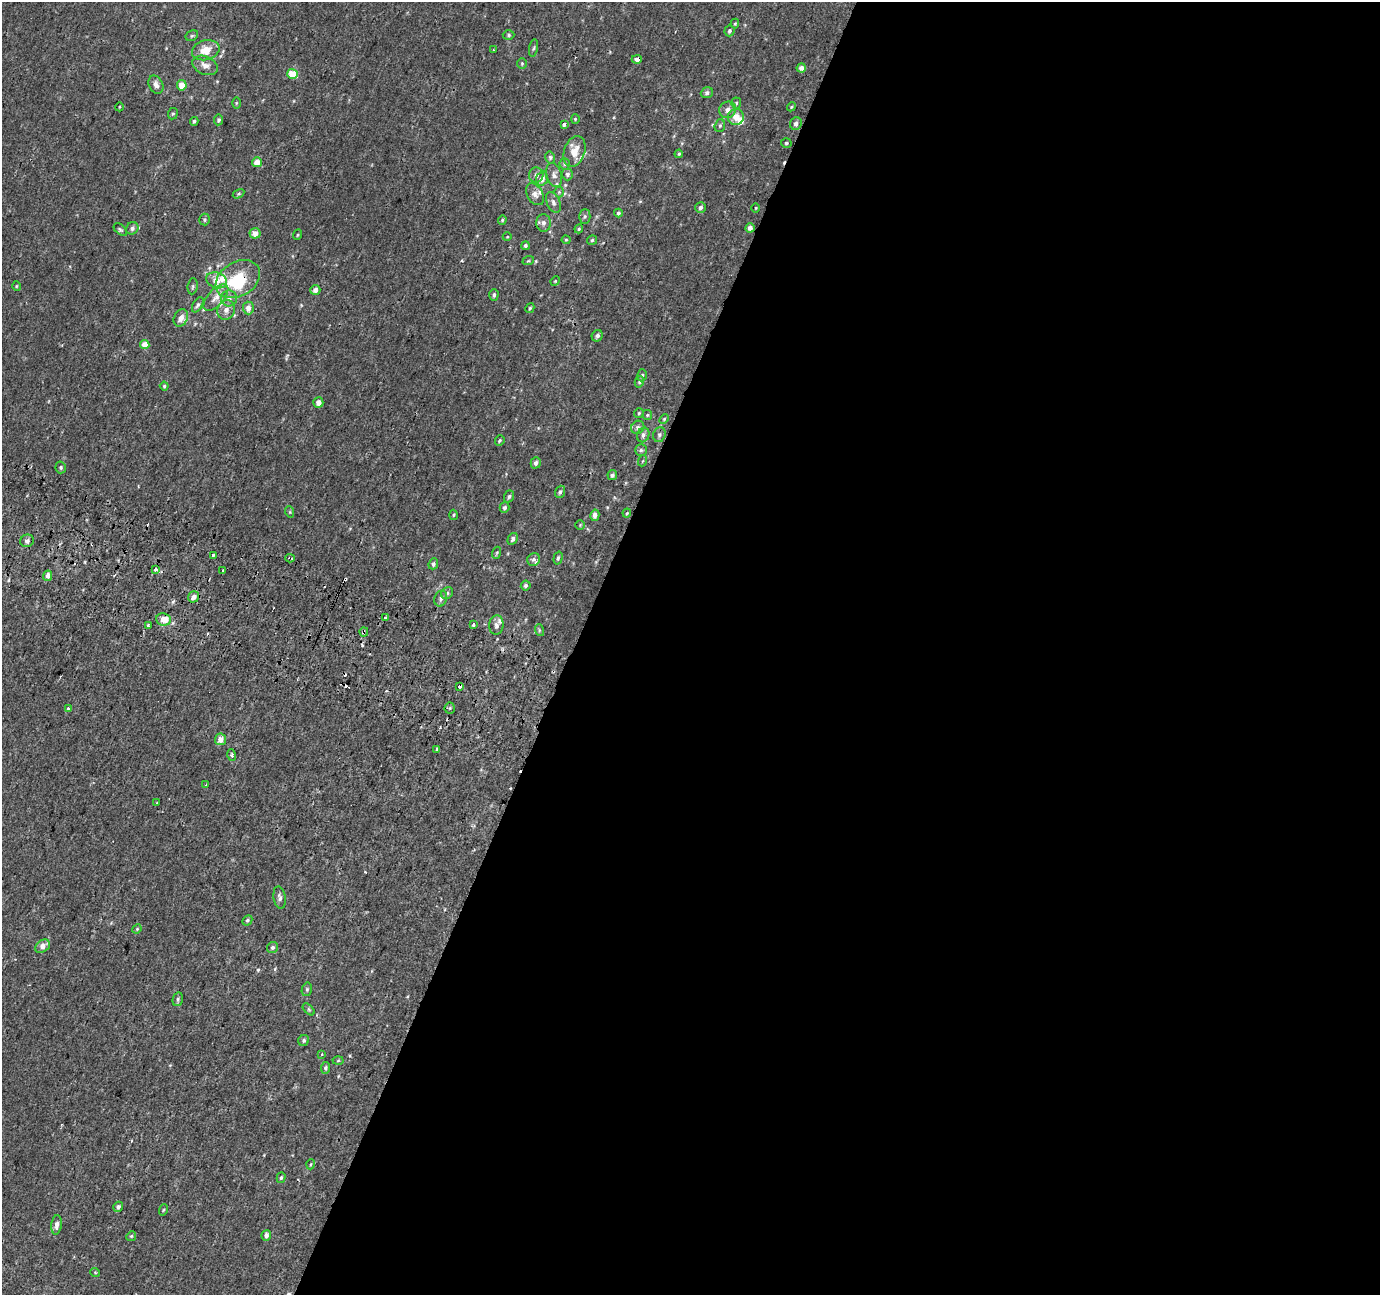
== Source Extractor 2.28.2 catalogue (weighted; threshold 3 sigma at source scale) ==
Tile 12 of 4 x 4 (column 4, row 3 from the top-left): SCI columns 4160-5537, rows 1607-2899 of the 5553 x 5736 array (HDU 1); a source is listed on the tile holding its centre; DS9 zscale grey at full resolution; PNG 1382 x 1297 px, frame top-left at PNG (2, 2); each listed source drawn as its Kron ellipse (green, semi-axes under 4 px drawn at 4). Shown black and unused: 58% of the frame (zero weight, under 2 of 3 exposures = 2% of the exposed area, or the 3 px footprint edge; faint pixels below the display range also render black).
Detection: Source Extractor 2.28.2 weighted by HDU 2 'WHT'; one run over the whole footprint, this tile lists its part. Background 9.87e-04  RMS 0.0028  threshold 0.0125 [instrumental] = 3 sigma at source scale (4.5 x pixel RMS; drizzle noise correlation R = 1.50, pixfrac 1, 0.0396/0.0396 arcsec/px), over >= 5 px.
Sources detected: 172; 11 cosmic-ray / hot-pixel residue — neither listed nor drawn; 11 inside a brighter listed object's ellipse — not listed separately; the other 150 listed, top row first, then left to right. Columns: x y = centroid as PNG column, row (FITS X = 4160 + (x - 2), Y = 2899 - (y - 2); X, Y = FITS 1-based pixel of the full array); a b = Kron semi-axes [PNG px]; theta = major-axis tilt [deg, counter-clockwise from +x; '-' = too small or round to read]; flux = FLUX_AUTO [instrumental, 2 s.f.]
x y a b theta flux
735 24 5 4 - 0.32
729 31 5 5 - 0.53
509 35 6 4 -1 0.41
192 36 6 5 - 0.4
534 48 9 3 79 0.44
206 50 14 10 15 4.1
493 50 3 2 - 0.19
637 59 5 4 - 1.6
522 63 5 4 - 0.34
205 65 13 9 -22 1.8
801 68 4 4 - 1.4
292 74 5 5 - 4.7
156 85 9 7 -63 1.2
182 85 5 5 - 3.1
707 93 6 5 - 0.77
236 103 5 4 - 0.29
736 103 5 5 - 0.42
119 107 4 3 - 0.22
791 107 4 3 - 0.26
728 110 9 8 - 1.6
173 114 6 5 - 0.4
736 117 8 8 - 2.6
575 119 4 4 - 0.27
219 120 5 4 - 0.56
194 121 4 4 - 0.42
564 124 4 3 - 2.6
796 124 6 5 - 0.98
720 126 6 5 - 0.44
786 143 5 4 - 0.42
574 151 16 10 71 4.1
679 154 4 3 - 0.3
550 157 6 4 -77 0.48
257 162 5 5 - 2.3
565 164 6 5 - 0.5
567 174 6 5 - 0.63
536 175 7 7 - 1
554 175 12 8 -74 1.4
542 179 7 5 71 1.8
559 192 5 5 - 0.38
238 194 6 4 31 0.35
535 194 12 7 -58 1.3
553 202 11 6 -64 1
700 208 5 5 - 0.88
756 208 5 3 - 0.22
618 213 4 4 - 0.49
585 216 7 5 89 0.58
205 220 6 5 - 0.44
502 220 4 4 - 0.31
543 223 9 7 89 1.1
132 228 6 6 - 0.76
750 228 4 4 - 1.3
579 229 4 4 - 0.33
120 230 8 4 -44 0.45
255 233 5 5 - 1.8
297 235 5 3 - 0.26
507 237 4 3 - 0.21
566 240 4 4 - 0.25
592 240 5 4 - 0.43
525 246 4 4 - 0.48
528 261 6 3 18 0.31
238 279 24 17 31 13
216 280 10 7 -19 2.6
555 281 5 4 - 0.27
16 286 5 3 - 0.26
193 286 8 5 83 0.57
315 290 5 5 - 1.2
494 295 6 4 88 0.57
216 297 16 8 48 2.3
229 298 8 8 - 1.2
198 305 8 4 59 0.58
248 308 6 5 - 1.8
530 308 5 4 - 0.35
226 310 10 8 62 1.6
181 318 9 6 63 1.7
597 336 6 5 - 0.78
145 344 4 4 - 3
642 375 6 4 74 0.47
639 382 6 4 76 0.45
164 386 4 4 - 0.4
318 402 5 5 - 1.7
639 413 5 5 - 0.34
647 415 5 5 - 0.36
664 419 5 3 - 0.3
638 427 7 6 - 0.77
643 435 7 6 - 0.82
659 435 7 6 - 0.68
500 440 5 4 - 0.43
641 450 6 6 - 0.53
642 461 5 3 - 0.28
536 463 5 5 - 0.83
61 467 6 5 - 0.44
612 475 5 4 - 0.73
560 492 6 4 70 0.56
509 496 6 4 71 0.5
504 508 5 4 - 0.67
290 512 6 3 -72 0.3
627 513 4 3 - 0.28
453 515 5 3 - 0.3
595 515 6 4 78 1.2
580 525 5 4 - 0.32
513 539 6 4 59 0.7
27 541 7 6 - 0.78
496 553 6 4 69 0.35
213 555 4 3 - 1.5
290 558 5 2 - 1.1
558 558 7 4 75 0.46
534 559 6 6 - 0.9
433 564 6 4 67 0.61
155 569 4 3 - 1.8
223 570 3 3 - 0.81
48 576 5 4 - 1.4
526 585 5 5 - 0.71
447 593 6 5 - 0.59
194 597 6 5 - 1.2
441 599 8 6 70 0.95
385 617 3 3 - 0.81
163 619 7 6 - 3.4
473 625 3 3 - 1.5
496 625 10 7 84 1.1
148 626 4 3 - 0.38
539 630 6 4 -73 0.33
364 632 4 3 - 0.82
459 686 3 3 - 1.3
450 708 5 5 - 0.35
68 709 3 3 - 1.8
220 739 6 5 - 2
437 749 3 3 - 2.1
232 755 6 4 -72 0.47
206 785 3 3 - 0.36
157 802 4 2 - 0.21
280 897 11 6 -82 0.99
247 920 5 4 - 0.41
137 929 5 4 - 0.31
43 946 8 6 37 1.8
273 947 6 5 - 0.69
307 989 7 5 76 0.47
178 999 7 5 78 0.53
309 1009 7 4 -45 0.4
304 1040 6 5 - 0.6
322 1054 4 3 - 0.32
338 1061 5 3 - 0.28
325 1068 6 4 81 0.55
311 1164 5 3 - 0.24
281 1178 5 4 - 0.39
118 1207 5 4 - 0.84
163 1210 6 3 71 0.28
57 1225 9 5 83 1.2
266 1235 5 4 - 0.98
131 1236 5 4 - 0.37
95 1272 5 3 - 0.23
Overlapping masked pixels (flux is a lower limit): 7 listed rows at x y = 637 59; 750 228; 238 279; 290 558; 163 619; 364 632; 459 686